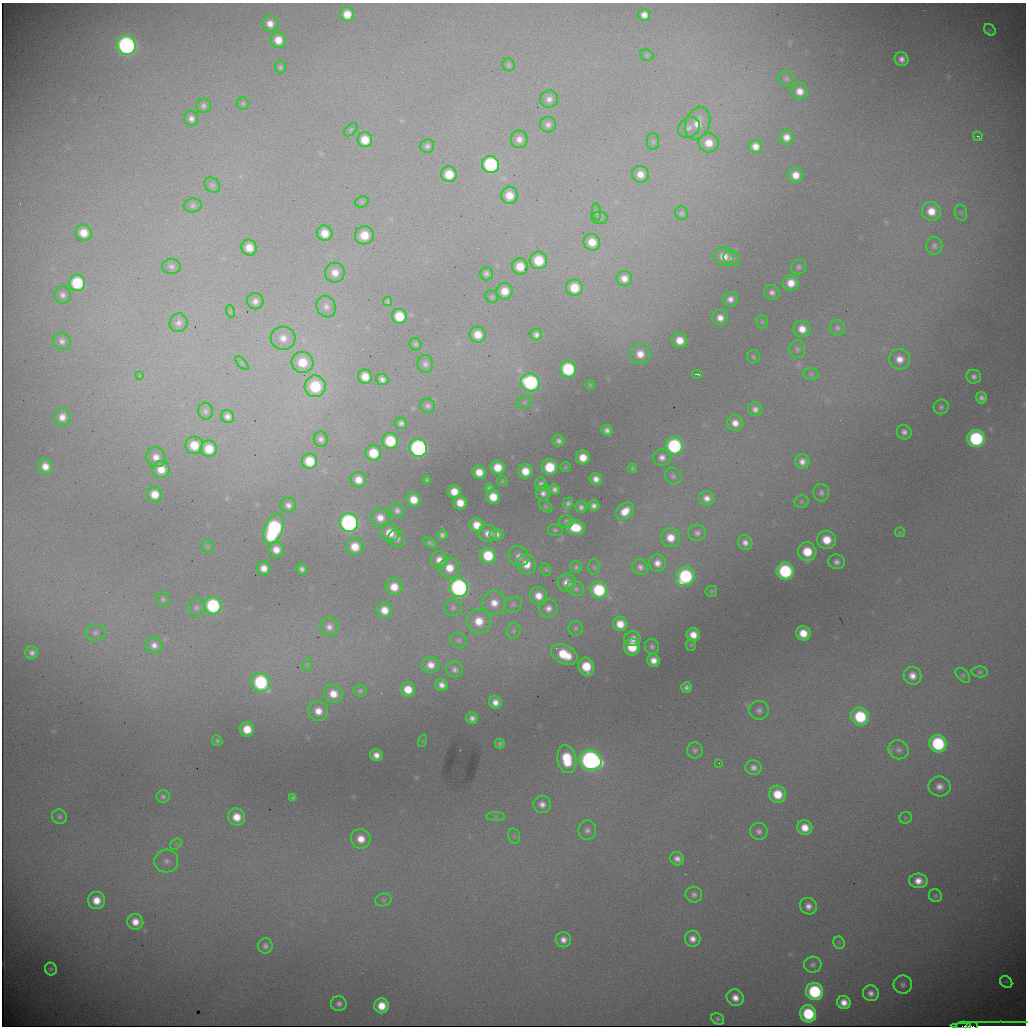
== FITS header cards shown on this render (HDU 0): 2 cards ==
NAXIS1  =                 1024 / length of data axis 1
NAXIS2  =                 1024 / length of data axis 2

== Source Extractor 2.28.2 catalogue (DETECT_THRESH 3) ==
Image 1024 x 1024 px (HDU 0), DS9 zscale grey, 1 PNG px = 1 image px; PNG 1028 x 1028 px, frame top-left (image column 1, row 1024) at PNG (2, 3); each listed source drawn as its Kron ellipse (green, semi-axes under 4 px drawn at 4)
Background 6700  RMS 81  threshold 244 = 3 sigma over >= 5 px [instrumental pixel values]
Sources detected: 297; all 297 listed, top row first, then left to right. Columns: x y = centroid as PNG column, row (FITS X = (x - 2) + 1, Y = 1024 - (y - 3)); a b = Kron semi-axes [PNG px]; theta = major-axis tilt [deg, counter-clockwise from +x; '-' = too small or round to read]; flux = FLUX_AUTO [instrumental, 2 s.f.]
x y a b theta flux
347 14 7 7 - 1.0e+05
644 15 6 6 - 4.0e+04
270 24 8 8 - 5.5e+04
990 30 6 5 - 9.5e+03
278 40 8 8 - 9.1e+04
126 45 10 9 - 1.8e+06
647 55 7 5 -21 1.1e+04
902 59 7 6 - 3.3e+04
509 65 6 6 - 1.1e+04
280 67 6 5 - 1.4e+04
786 79 8 7 - 1.7e+04
800 91 8 8 - 6.4e+04
549 99 9 8 - 3.3e+04
243 103 6 6 - 9.6e+03
203 106 7 7 - 1.8e+04
191 118 7 7 - 3.1e+04
698 123 17 12 69 9.4e+04
548 125 8 8 - 2.4e+04
689 128 12 9 39 3.7e+04
351 130 8 5 45 9.1e+03
978 136 5 3 - 7.1e+03
786 137 7 7 - 5.2e+04
519 139 9 8 - 3.8e+04
365 140 7 7 - 1.1e+05
653 141 8 6 -88 1.5e+04
709 143 10 9 - 8.8e+04
427 146 7 6 - 1.9e+04
755 146 6 6 - 5.8e+04
491 165 9 8 - 6.3e+05
449 174 8 7 - 1.3e+05
640 174 8 8 - 6.3e+04
795 175 8 7 - 7.8e+04
212 185 8 7 - 1.5e+04
509 195 8 8 - 9.1e+04
362 202 7 5 20 1.0e+04
193 206 9 7 7 1.9e+04
931 211 9 9 - 1.0e+05
597 212 9 4 -82 1.3e+04
681 213 7 6 - 1.3e+04
961 213 8 6 -75 1.4e+04
600 218 8 6 1 1.5e+04
83 233 8 8 - 9.8e+04
325 233 8 7 - 8.5e+04
364 235 9 9 - 1.3e+05
592 242 8 8 - 9.0e+04
934 246 8 8 - 2.1e+04
249 247 8 7 - 7.8e+04
724 256 10 9 - 7.8e+04
732 258 9 7 -29 2.2e+04
538 260 9 8 - 1.8e+05
520 266 8 8 - 1.1e+05
171 267 9 7 -2 2.1e+04
799 267 8 7 - 1.6e+04
335 273 10 10 - 6.1e+04
486 274 7 6 - 1.9e+04
624 278 8 7 - 5.0e+04
77 283 8 8 - 3.4e+05
791 283 8 8 - 8.4e+04
574 288 8 8 - 1.3e+05
505 291 8 8 - 8.4e+04
772 292 8 7 - 2.6e+04
62 295 9 8 - 2.9e+04
492 297 6 5 - 1.1e+04
730 299 7 7 - 3.9e+04
255 301 8 8 - 3.1e+04
388 301 4 4 - 9.3e+03
326 306 11 9 -64 3.3e+04
230 311 6 4 -72 6.7e+03
399 316 7 7 - 1.6e+05
720 318 8 8 - 5.1e+04
762 322 6 5 - 9.2e+03
179 323 9 9 - 2.9e+04
838 328 8 7 - 1.8e+04
802 329 8 8 - 7.4e+04
478 335 8 7 - 8.5e+04
536 335 6 6 - 2.6e+04
283 338 12 11 - 6.6e+04
680 340 8 7 - 8.7e+04
62 341 9 8 - 3.0e+04
415 344 6 5 - 1.4e+04
797 349 9 8 - 1.9e+04
640 354 10 10 - 7.8e+04
753 357 6 6 - 1.2e+04
900 359 10 10 - 7.0e+04
302 362 11 10 - 1.5e+05
242 363 8 3 -45 7.9e+03
425 364 9 8 - 2.5e+04
568 369 8 8 - 4.1e+05
697 374 5 2 - 8.7e+03
811 374 7 6 - 1.2e+04
139 376 4 3 - 3.9e+03
365 377 7 7 - 8.3e+04
974 377 7 7 - 2.5e+04
382 379 6 5 - 2.4e+04
530 382 9 9 - 7.6e+05
590 385 4 4 - 7.5e+03
315 386 11 10 - 3.2e+05
981 398 5 5 - 2.4e+04
524 402 8 5 27 1.4e+04
428 406 7 7 - 2.0e+04
941 407 7 7 - 1.8e+04
755 409 7 7 - 2.9e+04
205 411 8 7 - 2.0e+04
227 416 7 6 - 2.7e+04
62 417 9 8 - 5.9e+04
401 423 6 5 - 2.2e+04
735 423 8 8 - 5.7e+04
607 430 5 5 - 2.5e+04
904 432 7 7 - 2.8e+04
976 438 9 8 - 6.8e+05
321 439 8 7 - 2.5e+04
390 441 8 8 - 2.5e+05
559 441 6 5 - 2.4e+04
194 445 9 8 - 1.4e+05
674 446 9 8 - 6.8e+05
418 448 9 9 - 1.3e+06
209 449 8 8 - 1.4e+05
373 453 8 7 - 1.7e+05
156 457 10 9 - 5.9e+04
583 457 7 7 - 9.1e+04
662 457 9 8 - 3.7e+04
309 461 8 7 - 1.7e+05
802 462 7 7 - 3.9e+04
45 466 7 7 - 6.4e+04
498 467 7 7 - 1.1e+05
550 467 8 8 - 2.1e+05
566 467 5 4 - 6.7e+03
633 468 5 4 - 9.2e+03
161 469 8 8 - 9.2e+04
525 471 7 7 - 9.2e+04
479 472 7 6 - 7.9e+04
673 476 9 7 -51 1.8e+04
596 479 6 6 - 4.1e+04
358 480 8 7 - 7.5e+04
427 480 4 3 - 9.3e+03
502 481 5 5 - 7.9e+03
541 484 7 6 - 2.4e+04
489 488 4 4 - 1.0e+04
555 489 5 5 - 2.3e+04
454 492 7 6 - 7.8e+04
543 493 7 7 - 3.1e+04
821 493 8 8 - 2.2e+04
155 494 7 7 - 9.3e+04
493 497 7 7 - 1.1e+05
707 498 8 7 - 4.3e+04
414 500 7 7 - 9.1e+04
802 502 7 6 - 1.1e+04
460 503 7 6 - 8.3e+04
568 503 6 5 - 1.5e+04
288 505 7 7 - 3.2e+04
546 506 7 5 -39 9.1e+03
594 506 5 5 - 2.7e+04
581 507 6 5 - 2.3e+04
397 511 8 7 - 2.4e+04
625 511 10 7 43 9.1e+04
380 518 9 9 - 6.4e+04
566 522 7 6 - 1.7e+04
349 523 9 9 - 1.6e+06
477 525 7 7 - 9.1e+04
575 527 10 7 -12 1.6e+05
273 529 15 9 68 9.3e+05
555 530 7 5 -11 1.1e+04
900 532 5 5 - 7.0e+03
390 533 9 9 - 9.8e+04
488 533 9 8 - 4.6e+04
697 533 9 8 - 2.4e+04
496 534 7 6 - 3.1e+04
442 535 5 5 - 1.9e+04
397 538 9 8 - 3.0e+04
670 538 9 9 - 9.3e+04
826 540 9 9 - 1.3e+05
430 543 7 4 -34 1.3e+04
745 543 8 7 - 3.6e+04
208 546 6 6 - 1.2e+04
355 547 9 8 - 1.1e+05
276 550 8 7 - 6.5e+04
807 552 9 9 - 1.7e+05
488 556 8 8 - 2.1e+05
519 556 11 9 -46 3.8e+04
439 560 8 8 - 5.7e+04
837 562 8 7 - 2.8e+04
657 563 9 8 - 5.0e+04
526 564 10 9 - 9.5e+04
576 567 6 5 - 1.3e+04
594 567 8 5 -89 1.0e+04
640 567 8 7 - 2.7e+04
264 568 7 6 - 6.0e+04
449 568 10 10 - 1.0e+05
302 569 5 5 - 2.3e+04
546 569 6 5 - 9.1e+03
785 571 8 8 - 5.8e+05
685 576 10 9 - 6.0e+05
567 583 9 8 - 5.5e+04
394 587 9 8 - 9.7e+04
459 588 9 9 - 1.5e+06
575 588 9 7 -25 1.9e+04
599 590 8 8 - 3.6e+05
711 591 6 6 - 1.1e+04
538 596 9 8 - 7.5e+04
163 599 7 6 - 1.4e+04
494 603 12 12 - 8.5e+04
513 605 9 7 25 2.0e+04
213 606 9 8 - 6.0e+05
196 607 9 8 - 2.2e+04
453 608 9 8 - 2.1e+04
548 608 9 9 - 4.1e+04
384 610 8 7 - 7.7e+04
479 621 12 12 - 1.3e+05
620 624 7 7 - 8.8e+04
329 627 9 9 - 3.8e+04
576 628 7 7 - 1.5e+04
514 631 8 7 - 1.6e+04
95 633 10 8 9 2.7e+04
803 633 7 7 - 1.1e+05
693 635 7 6 - 7.5e+04
633 639 8 7 - 4.8e+04
459 640 8 7 - 1.8e+04
154 645 8 8 - 3.7e+04
691 645 6 5 - 8.2e+03
632 647 8 8 - 1.8e+05
652 647 8 7 - 1.8e+04
32 653 6 6 - 2.6e+04
564 654 14 9 -26 2.2e+05
653 660 6 6 - 5.4e+04
307 665 6 4 71 8.3e+03
431 665 9 8 - 5.8e+04
586 667 9 7 -71 1.8e+05
455 670 8 8 - 2.5e+04
980 672 8 5 -1 1.2e+04
963 675 8 5 -45 1.2e+04
912 676 9 8 - 5.5e+04
261 682 10 8 -53 5.9e+05
442 685 6 6 - 3.8e+04
686 687 5 5 - 2.1e+04
408 689 7 7 - 1.1e+05
360 691 7 6 - 1.4e+04
333 694 9 9 - 8.7e+04
495 702 6 6 - 4.6e+04
759 710 9 9 - 2.9e+04
318 711 10 9 - 7.8e+04
860 717 9 9 - 3.7e+05
472 718 6 5 - 3.0e+04
247 729 7 7 - 1.2e+05
217 741 5 5 - 1.2e+04
422 741 6 4 71 6.2e+03
500 744 5 4 - 1.4e+04
938 744 9 8 - 5.4e+05
695 750 8 7 - 1.8e+04
899 750 10 9 - 3.1e+04
376 755 6 6 - 4.6e+04
567 759 14 9 -80 2.7e+05
590 760 11 10 - 2.3e+06
719 763 3 3 - 4.4e+03
753 768 8 7 - 3.0e+04
939 786 11 10 - 5.0e+04
777 794 9 8 - 1.5e+05
163 797 7 6 - 1.6e+04
293 798 4 4 - 1.1e+04
542 804 8 8 - 3.9e+04
59 817 8 7 - 1.6e+04
237 817 9 8 - 9.6e+04
495 817 9 4 0 1.0e+04
906 818 6 5 - 1.0e+04
805 828 8 7 - 8.8e+04
587 830 10 9 - 2.8e+04
759 831 9 8 - 2.5e+04
514 836 8 6 -77 1.3e+04
361 839 10 9 - 8.6e+04
176 844 6 5 - 1.0e+04
677 859 7 6 - 3.3e+04
166 861 12 11 - 5.0e+04
919 881 9 7 -5 6.6e+04
694 895 8 7 - 2.3e+04
935 896 7 6 - 1.3e+04
96 900 8 8 - 9.3e+04
383 900 8 6 13 1.4e+04
808 906 8 8 - 4.1e+04
135 922 8 7 - 6.7e+04
693 939 8 7 - 4.4e+04
563 940 8 7 - 4.1e+04
839 943 6 5 - 1.0e+04
265 946 8 7 - 2.2e+04
813 965 8 8 - 2.0e+04
51 969 6 5 - 1.1e+04
1006 982 7 5 -43 1.0e+04
903 985 9 9 - 2.6e+04
815 991 9 8 - 5.2e+05
871 993 8 7 - 3.5e+04
735 998 9 8 - 5.9e+04
844 1002 7 6 - 6.1e+04
339 1004 8 7 - 2.6e+04
381 1006 7 7 - 1.1e+05
808 1014 8 8 - 3.5e+05
718 1019 7 5 -33 1.3e+04
964 1026 7 2 0 1.8e+05
972 1026 6 2 0 9.1e+04
1001 1026 50 2 0 2.9e+06
At the frame edge (FLAGS 8, measured only in part): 3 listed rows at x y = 964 1026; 972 1026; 1001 1026